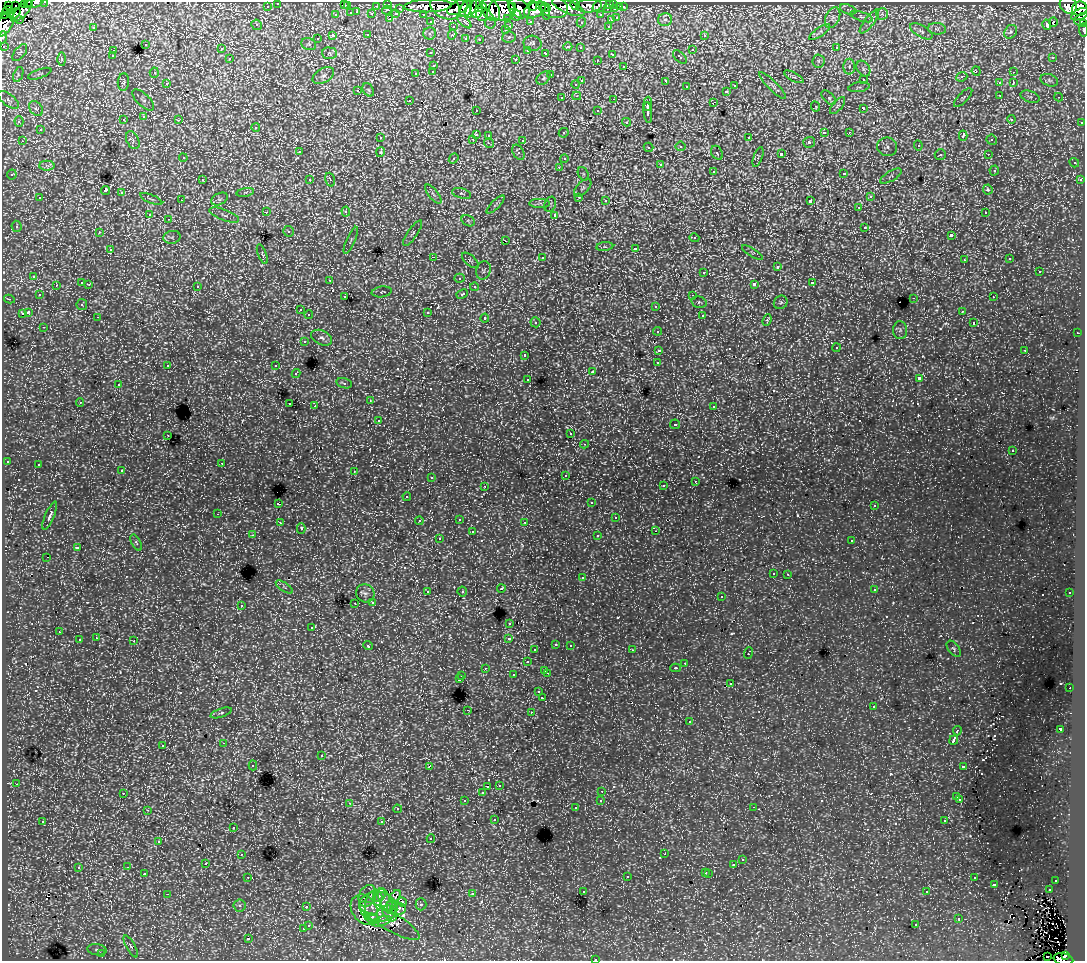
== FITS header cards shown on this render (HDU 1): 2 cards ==
NAXIS1  =                 1083
NAXIS2  =                  959

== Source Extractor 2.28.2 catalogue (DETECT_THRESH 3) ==
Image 1083 x 959 px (HDU 1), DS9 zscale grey, 1 PNG px = 1 image px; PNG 1087 x 963 px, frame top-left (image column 1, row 959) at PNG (2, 2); each listed source drawn as its Kron ellipse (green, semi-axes under 4 px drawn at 4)
Background 165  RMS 2.4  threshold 7.18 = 3 sigma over >= 5 px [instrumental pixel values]
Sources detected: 872; of the 872, the 500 brightest by FLUX_AUTO listed and drawn (372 fainter detections omitted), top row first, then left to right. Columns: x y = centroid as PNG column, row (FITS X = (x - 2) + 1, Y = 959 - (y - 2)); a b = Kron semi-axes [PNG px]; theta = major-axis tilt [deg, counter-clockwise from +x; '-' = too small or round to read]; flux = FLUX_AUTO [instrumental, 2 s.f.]
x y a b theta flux
29 2 2 2 - 4800
45 2 3 2 - 4300
34 3 9 4 15 20000
278 3 3 3 - 3800
344 4 4 2 - 370
388 4 3 3 - 7300
614 4 3 3 - 9300
16 5 3 2 - 8300
25 5 3 3 - 12000
575 5 5 4 - 20000
609 5 4 4 - 8000
1068 5 9 8 - 140000
9 6 3 2 - 4300
267 6 3 3 - 2500
347 6 3 3 - 1400
376 6 3 2 - 1700
428 6 24 6 2 150000
533 6 5 3 - 34000
589 6 13 6 5 25000
600 6 8 6 41 16000
445 7 16 11 -29 150000
482 7 5 3 - 52000
512 7 3 3 - 19000
543 7 8 4 -14 69000
553 7 15 11 -19 81000
568 7 17 6 -24 65000
620 7 3 3 - 2100
623 7 3 3 - 3500
400 8 3 3 - 1500
458 8 11 6 27 140000
519 8 12 8 -39 85000
466 9 8 5 68 110000
471 9 9 4 60 100000
476 9 9 6 -88 130000
607 9 3 3 - 3400
615 9 3 3 - 6500
848 9 8 4 -19 470
1080 9 8 7 - 130000
387 10 5 3 - 500
491 10 12 8 -62 120000
502 10 13 10 -13 230000
535 10 11 7 25 87000
8 11 5 2 - 7100
22 11 14 5 46 24000
357 12 3 3 - 740
545 12 8 4 -74 16000
11 13 3 3 - 8100
351 13 3 3 - 1600
15 14 7 3 45 23000
372 14 3 3 - 2100
396 14 4 3 - 1500
423 14 3 3 - 3300
482 14 7 5 89 40000
882 14 6 6 - 390
1080 14 9 5 22 71000
3 15 2 2 - 2500
336 15 4 4 - 700
516 15 5 5 - 38000
601 15 3 3 - 2800
861 17 12 4 -18 450
508 18 3 3 - 1900
617 18 3 3 - 820
833 18 11 7 66 820
19 19 3 3 - 2200
390 19 3 2 - 830
1082 19 8 5 30 49000
611 20 3 3 - 830
665 20 7 6 - 510
464 21 9 4 -44 1100
530 21 3 3 - 2100
869 21 15 5 53 820
431 22 3 3 - 3600
581 22 5 4 - 480
1053 22 5 3 - 370
490 23 5 5 - 370
1084 23 4 3 - 11000
5 24 14 7 58 73000
257 25 5 5 - 440
1047 25 5 3 - 580
509 26 3 2 - 670
608 26 3 3 - 610
93 27 3 2 - 1300
453 27 3 3 - 650
937 29 9 5 -6 550
505 30 4 3 - 450
1083 30 6 2 -84 8300
921 31 12 5 -31 660
820 32 12 4 35 390
1011 32 7 6 - 430
430 33 6 6 - 750
368 35 3 3 - 810
452 35 5 4 - 540
704 35 3 3 - 600
333 36 4 3 - 2400
2 37 6 2 77 4600
509 37 7 5 7 440
466 38 3 3 - 760
317 39 3 3 - 390
480 39 4 4 - 440
532 43 9 7 -11 790
145 44 3 3 - 750
309 44 8 5 -21 460
4 46 3 3 - 1700
568 47 4 3 - 940
580 48 4 3 - 500
836 48 3 3 - 560
221 49 4 3 - 370
528 50 4 3 - 480
692 50 3 3 - 910
113 51 3 3 - 540
20 53 10 5 52 450
329 53 7 6 - 400
431 53 4 3 - 510
546 53 4 3 - 830
612 54 3 3 - 610
112 56 3 3 - 430
680 57 8 4 -44 1000
1053 57 4 3 - 470
62 59 6 4 -89 370
230 59 3 3 - 650
516 59 3 3 - 900
597 60 3 3 - 440
818 61 6 6 - 390
434 66 3 3 - 590
624 66 3 3 - 680
849 67 8 6 89 500
863 69 8 6 -57 490
433 71 3 3 - 560
976 71 4 4 - 420
1013 72 3 2 - 620
154 73 5 4 - 370
416 73 3 3 - 880
18 74 8 4 68 380
40 74 12 4 19 390
550 75 3 3 - 970
323 76 12 7 31 920
794 77 11 3 -28 410
962 77 5 4 - 370
544 78 8 5 42 430
864 80 4 3 - 380
1049 80 9 6 -20 490
582 81 3 3 - 1000
666 81 4 3 - 2000
123 82 8 5 84 420
167 83 3 3 - 470
999 83 3 3 - 750
1013 83 4 3 - 960
576 84 4 4 - 500
734 86 3 3 - 650
773 86 18 5 -45 920
686 87 4 3 - 640
859 87 10 5 8 440
358 90 4 3 - 450
368 90 7 5 -59 360
726 91 3 3 - 900
1000 95 3 3 - 490
577 96 4 3 - 640
1030 97 10 5 -19 480
1059 97 4 3 - 440
562 98 4 3 - 410
829 98 9 5 -46 750
963 98 12 5 45 470
614 99 3 2 - 870
8 100 12 6 -38 610
143 100 14 6 -43 680
409 100 3 3 - 450
713 103 4 2 - 970
648 104 7 3 86 3800
816 106 5 4 - 370
838 106 10 5 50 520
36 108 8 6 -49 570
863 108 4 3 - 1500
476 110 3 2 - 370
598 111 3 3 - 520
648 112 10 4 -84 4100
144 117 4 4 - 720
1011 119 4 4 - 420
123 120 4 3 - 640
179 120 4 3 - 440
19 122 5 4 - 470
626 122 4 4 - 360
1082 122 3 3 - 1200
256 127 4 4 - 620
40 130 4 3 - 660
824 132 4 3 - 1500
849 132 3 3 - 410
564 133 5 4 - 470
476 134 3 3 - 1500
489 135 3 3 - 490
963 136 5 3 - 1100
380 138 4 3 - 410
749 138 3 3 - 820
473 139 3 3 - 590
133 140 9 6 -64 600
523 140 3 3 - 1400
992 140 5 5 - 390
22 141 3 2 - 550
809 142 6 5 - 440
489 143 5 3 - 620
918 145 5 4 - 400
681 146 5 5 - 630
649 147 5 4 - 450
887 147 10 9 - 870
299 152 3 3 - 630
380 152 5 4 - 860
518 152 8 5 -60 790
717 153 7 5 -61 620
781 154 4 3 - 3200
940 154 5 5 - 460
988 154 4 4 - 360
758 157 10 4 70 390
183 158 4 4 - 480
454 158 5 4 - 410
564 159 4 4 - 420
1074 163 5 4 - 460
660 165 3 3 - 900
47 166 8 5 1 490
559 167 3 3 - 430
994 170 5 4 - 520
713 171 3 3 - 610
844 173 4 3 - 670
12 174 5 4 - 440
583 174 7 5 -61 360
891 176 12 5 30 610
202 180 3 3 - 620
310 180 3 3 - 410
330 180 7 4 -72 460
1080 180 3 3 - 540
583 188 11 5 48 630
105 190 4 3 - 3300
988 190 5 4 - 660
245 192 9 4 9 400
122 193 3 3 - 860
462 193 10 5 -15 480
433 194 11 5 -51 580
870 196 4 4 - 820
579 197 3 3 - 830
40 198 3 3 - 670
151 199 12 3 -23 400
219 199 9 5 25 520
181 200 3 2 - 360
606 200 4 3 - 400
810 201 4 3 - 2300
540 203 10 4 -1 480
550 204 8 5 68 410
496 205 12 4 45 560
859 207 4 3 - 500
346 211 5 4 - 580
266 212 3 3 - 440
985 213 3 3 - 420
150 214 3 3 - 2200
224 215 16 5 -21 860
555 215 4 3 - 3200
168 219 4 3 - 490
468 221 7 5 -31 350
16 226 5 5 - 520
865 227 3 3 - 830
289 231 5 5 - 540
99 232 4 3 - 450
413 233 15 5 55 600
951 235 4 3 - 2200
172 237 8 6 10 520
694 238 5 3 - 500
351 240 14 4 66 450
506 241 3 2 - 380
605 247 8 4 6 360
635 248 3 3 - 1200
110 250 4 3 - 1300
752 252 12 4 -31 420
262 254 10 3 -70 360
433 257 3 2 - 1300
542 257 3 3 - 790
1010 259 3 3 - 390
470 260 10 5 -42 470
964 260 3 3 - 430
777 267 4 3 - 1300
483 271 9 7 71 600
704 272 3 3 - 880
1039 272 3 3 - 1200
34 276 4 4 - 600
459 278 5 4 - 390
330 280 4 3 - 360
82 283 3 3 - 1300
812 283 3 3 - 900
89 284 3 3 - 440
754 284 4 3 - 3300
56 285 3 2 - 410
197 286 3 3 - 560
474 287 4 4 - 500
382 292 10 5 8 520
462 294 6 4 26 1100
39 295 4 3 - 500
693 295 3 2 - 560
345 297 3 3 - 360
993 297 3 2 - 430
914 298 3 2 - 790
9 299 5 4 - 520
699 302 8 5 -13 440
781 302 7 6 - 480
82 304 5 5 - 410
656 306 4 4 - 780
300 310 3 3 - 360
962 311 3 3 - 390
28 312 4 3 - 2600
428 312 3 3 - 1100
22 313 4 3 - 470
309 315 4 4 - 610
702 315 3 3 - 560
98 317 3 3 - 390
485 318 4 3 - 960
767 320 6 4 70 450
536 322 5 5 - 490
974 323 4 4 - 430
44 327 3 2 - 380
900 330 9 7 -87 490
658 331 4 4 - 490
1077 333 3 2 - 520
322 338 11 7 -26 840
304 341 3 3 - 730
836 348 4 4 - 410
659 350 4 3 - 1700
1025 350 3 2 - 840
525 355 3 3 - 800
658 363 4 3 - 3000
168 365 3 3 - 580
276 366 3 3 - 640
592 372 3 3 - 750
296 373 4 3 - 480
919 378 4 3 - 4200
528 379 3 3 - 440
344 383 8 5 -15 630
118 385 3 2 - 460
370 401 4 3 - 470
80 402 4 3 - 420
290 404 3 2 - 720
315 406 3 2 - 1200
714 406 3 3 - 470
378 421 4 3 - 400
675 424 5 4 - 370
571 434 3 3 - 360
168 435 3 2 - 400
585 444 4 4 - 400
1013 451 3 3 - 380
7 461 3 3 - 430
222 463 3 2 - 420
38 464 3 3 - 420
122 471 3 3 - 600
354 471 4 3 - 430
565 475 4 4 - 370
431 477 4 4 - 410
695 481 3 3 - 400
485 486 3 3 - 460
663 486 3 3 - 560
407 496 4 4 - 390
591 503 3 3 - 410
278 504 3 3 - 1900
874 506 3 3 - 430
218 514 3 2 - 480
50 516 15 4 66 850
616 518 3 3 - 670
459 519 3 3 - 530
419 521 4 3 - 470
525 522 3 3 - 500
280 523 3 3 - 380
301 528 5 4 - 450
656 531 3 2 - 530
472 532 3 3 - 1100
253 535 4 3 - 370
598 536 3 3 - 820
439 539 3 3 - 550
852 541 3 3 - 560
136 542 9 4 -62 370
77 548 4 3 - 1800
47 557 3 2 - 540
773 573 3 3 - 450
788 574 3 3 - 460
582 578 3 3 - 840
284 587 10 4 -34 390
501 589 4 3 - 470
874 589 3 3 - 550
462 591 5 4 - 490
428 592 3 3 - 670
365 593 9 8 - 760
1070 593 3 3 - 460
721 597 3 3 - 380
373 602 3 3 - 570
355 603 3 2 - 440
241 605 3 3 - 570
510 623 3 3 - 650
312 627 3 3 - 480
59 632 3 2 - 380
96 638 3 2 - 510
509 638 4 3 - 1200
79 640 3 3 - 910
134 641 3 2 - 1000
556 644 3 3 - 510
570 645 3 2 - 440
368 646 5 3 - 780
954 649 9 5 -53 360
535 650 3 3 - 440
632 650 3 2 - 480
748 653 6 3 69 1300
527 662 3 3 - 710
685 663 3 2 - 430
485 668 3 3 - 420
676 668 5 4 - 370
545 670 3 2 - 620
547 673 3 2 - 740
513 675 3 3 - 660
462 676 3 3 - 500
459 679 3 3 - 1800
731 684 3 2 - 380
1070 688 2 2 - 460
539 692 3 3 - 480
542 698 4 3 - 1600
873 707 3 2 - 360
467 710 3 2 - 560
531 712 3 3 - 660
221 713 11 4 19 430
690 722 3 3 - 730
1060 729 3 3 - 3400
957 731 5 3 - 1600
954 740 5 3 - 6500
224 743 4 3 - 490
163 745 3 3 - 550
321 756 3 3 - 930
253 765 5 4 - 450
430 766 4 3 - 2400
963 766 4 3 - 1100
16 784 3 2 - 370
499 785 4 3 - 370
488 786 3 2 - 610
602 791 3 2 - 430
123 793 3 3 - 390
482 793 4 3 - 380
957 797 3 3 - 530
601 800 4 4 - 550
960 800 3 3 - 380
465 801 3 3 - 480
349 803 3 3 - 730
754 807 3 2 - 440
575 808 3 3 - 370
397 809 4 4 - 470
147 810 3 2 - 890
495 819 4 4 - 390
43 821 3 3 - 380
945 821 3 3 - 660
382 822 3 3 - 1300
233 827 3 3 - 410
431 839 4 3 - 360
159 841 4 3 - 380
241 854 3 3 - 400
664 854 3 2 - 350
742 860 3 3 - 590
206 864 3 2 - 480
734 865 3 3 - 1700
128 867 4 3 - 480
78 868 3 3 - 860
706 872 3 3 - 680
144 873 3 3 - 550
709 873 3 3 - 770
627 876 3 3 - 900
248 877 3 2 - 360
974 878 3 3 - 630
1056 880 3 3 - 430
994 884 3 3 - 1100
1049 890 3 2 - 530
583 891 3 3 - 430
927 892 3 3 - 400
167 894 3 2 - 1600
472 894 3 3 - 680
379 895 7 5 38 510
367 896 11 8 66 1100
395 897 8 4 52 390
385 901 13 6 -68 1400
402 902 5 3 - 370
374 903 13 8 72 1300
421 904 6 5 - 380
240 905 6 6 - 570
306 907 3 3 - 710
378 907 19 15 -8 1500
392 907 6 5 - 490
398 909 8 5 15 910
364 910 16 12 -57 1600
390 913 9 6 -52 880
372 918 9 4 -25 810
959 919 3 3 - 720
381 921 10 4 16 520
389 921 34 9 -31 2200
308 925 3 3 - 650
916 925 3 3 - 460
303 929 3 3 - 770
248 939 3 3 - 2000
131 946 12 3 -60 370
97 950 9 5 -10 460
102 954 3 2 - 660
1065 955 4 3 - 32000
1048 957 3 2 - 620
595 959 3 2 - 580
1063 959 10 6 -12 100000
At the frame edge (FLAGS 8, measured only in part): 13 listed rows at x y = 29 2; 45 2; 34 3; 278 3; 3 15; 1082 19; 1084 23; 5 24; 1083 30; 2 37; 4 46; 595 959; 1063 959
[372 fainter detections neither listed nor drawn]